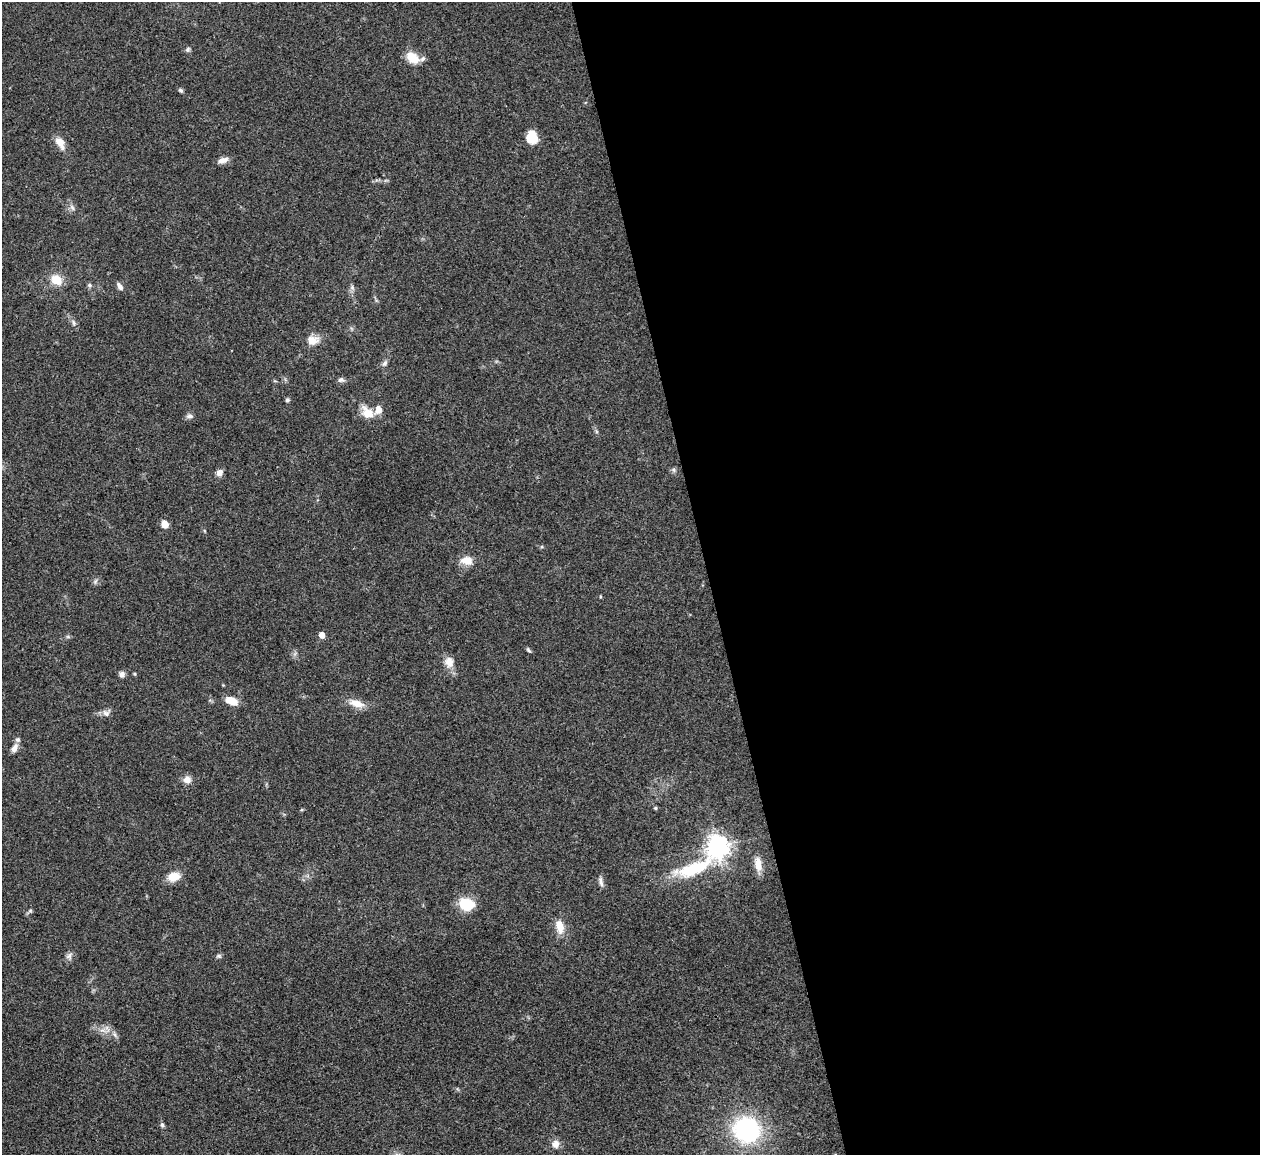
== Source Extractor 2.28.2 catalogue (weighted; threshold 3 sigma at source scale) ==
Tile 8 of 4 x 4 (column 4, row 2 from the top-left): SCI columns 3776-5033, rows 2567-3719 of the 5033 x 5015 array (HDU 1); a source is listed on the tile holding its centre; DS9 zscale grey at full resolution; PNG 1262 x 1157 px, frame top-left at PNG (2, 2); no overlay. Shown black and unused: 44% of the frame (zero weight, under 3 of 4 exposures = <1% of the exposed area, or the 3 px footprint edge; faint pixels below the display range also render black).
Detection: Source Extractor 2.28.2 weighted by HDU 2 'WHT'; one run over the whole footprint, this tile lists its part. Background 0.0492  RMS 0.0049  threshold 0.0219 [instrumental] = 3 sigma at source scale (4.5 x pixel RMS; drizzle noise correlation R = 1.50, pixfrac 1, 0.05/0.05 arcsec/px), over >= 5 px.
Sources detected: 46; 2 inside a brighter listed object's ellipse — not listed separately; the other 44 listed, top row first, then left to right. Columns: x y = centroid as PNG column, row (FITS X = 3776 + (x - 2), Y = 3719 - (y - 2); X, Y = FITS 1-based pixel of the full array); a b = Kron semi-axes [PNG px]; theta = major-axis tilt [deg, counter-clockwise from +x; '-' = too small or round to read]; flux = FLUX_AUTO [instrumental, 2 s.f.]
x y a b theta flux
188 49 7 6 - 0.97
413 58 16 10 -38 9
181 90 7 5 -41 0.85
532 137 11 9 -87 11
60 143 17 8 -57 4.8
223 160 12 7 19 3.1
72 207 8 4 -59 1.2
56 280 11 9 -36 8.8
89 285 6 5 - 0.96
120 286 9 5 -58 2
73 323 8 4 -81 1
312 340 15 11 12 5.3
385 363 9 6 61 1.4
341 380 9 6 4 1.4
287 400 5 5 - 0.88
367 413 16 11 -45 7.2
189 416 8 7 - 1.7
674 470 7 4 -71 0.85
219 473 8 7 - 2.8
165 524 7 6 - 5.1
467 560 15 11 -10 5.6
322 635 5 4 - 4.7
528 650 7 4 -52 0.83
449 662 14 11 -69 4.8
122 674 7 7 - 1.9
231 701 15 9 -19 5.5
356 703 21 10 -17 5.9
106 713 11 8 -38 2.1
15 748 11 7 63 2.7
187 780 11 9 10 3.1
655 808 4 4 - 0.74
717 846 8 7 - 360
758 864 18 8 -80 4.9
694 869 60 16 21 31
173 877 13 9 19 7.4
601 880 10 6 -83 1.8
466 904 16 12 -18 13
30 911 6 5 - 0.75
560 926 19 10 -80 6.3
69 956 11 8 51 1.8
219 956 7 5 1 0.94
162 1125 6 5 - 1.1
747 1130 25 22 -24 63
556 1144 10 9 - 3.1